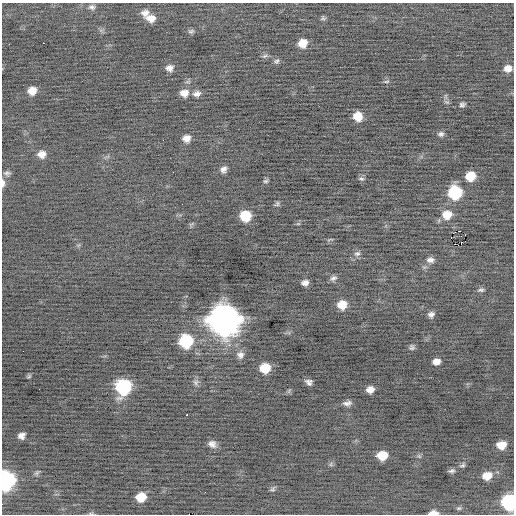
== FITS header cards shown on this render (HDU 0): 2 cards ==
NAXIS1  =                  512 / Axis length
NAXIS2  =                  512 / Axis length

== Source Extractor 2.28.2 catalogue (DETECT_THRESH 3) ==
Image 512 x 512 px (HDU 0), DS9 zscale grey, 1 PNG px = 1 image px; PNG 516 x 516 px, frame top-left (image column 1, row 512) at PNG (2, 3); no overlay
Background -0.141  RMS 0.73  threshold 2.2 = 3 sigma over >= 5 px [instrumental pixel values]
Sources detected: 79; all 79 listed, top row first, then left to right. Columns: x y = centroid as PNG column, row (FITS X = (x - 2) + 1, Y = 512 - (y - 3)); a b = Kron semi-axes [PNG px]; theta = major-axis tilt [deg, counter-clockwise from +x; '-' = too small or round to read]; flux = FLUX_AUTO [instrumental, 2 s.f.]
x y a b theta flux
92 7 9 7 -2 170
145 13 10 9 - 310
151 18 11 9 -7 430
323 18 7 6 - 89
191 31 9 5 21 110
43 43 2 2 - 300
303 43 8 8 - 630
265 56 8 5 26 120
276 61 8 6 27 120
169 68 8 7 - 240
508 68 8 7 - 350
386 82 8 3 5 72
32 91 8 7 - 500
184 93 10 9 - 420
197 94 9 6 12 240
446 102 8 4 -19 90
462 104 6 5 - 120
358 116 8 8 - 690
441 134 7 6 - 140
186 138 8 7 - 360
42 154 9 8 - 380
223 169 7 6 - 210
7 173 8 6 0 130
470 176 9 8 - 870
361 179 8 6 -1 99
265 181 7 5 2 86
3 183 9 4 90 180
455 192 9 9 - 3400
277 204 8 5 40 98
447 215 11 10 - 700
245 216 9 8 - 1500
298 224 6 4 18 56
460 231 2 2 - 5100
465 235 3 2 - 91
451 237 2 2 - 420
330 239 9 2 15 48
461 243 3 2 - 87
455 244 2 2 - 81
458 245 2 2 - 240
357 254 9 7 17 160
430 260 10 7 0 220
333 278 9 6 21 160
305 283 6 5 - 230
481 290 8 5 7 100
342 305 9 8 - 710
431 314 6 6 - 180
224 320 13 13 - 73000
186 341 10 10 - 3300
412 347 7 7 - 120
240 355 10 10 - 280
436 361 7 6 - 340
265 368 9 8 - 1100
29 376 6 5 - 79
196 382 8 8 - 170
309 382 6 5 - 180
123 387 11 10 - 5200
370 389 7 6 - 330
347 403 11 6 9 220
187 415 2 2 - 370
21 436 7 6 - 250
212 444 7 6 - 250
501 445 8 7 - 690
214 452 2 2 - 37
382 455 9 7 9 910
375 456 3 2 - 280
419 456 6 5 - 81
331 464 7 4 72 84
462 465 7 5 27 95
452 471 9 5 10 120
37 473 8 5 41 96
487 476 9 7 15 620
6 480 11 9 85 10000
273 489 8 6 45 100
141 497 8 7 - 890
509 502 9 8 - 6500
2 504 2 2 - 37
459 508 6 5 - 82
91 513 6 4 -1 69
433 513 8 4 1 400
At the frame edge (FLAGS 8, measured only in part): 6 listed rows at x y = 3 183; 6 480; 509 502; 2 504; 91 513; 433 513